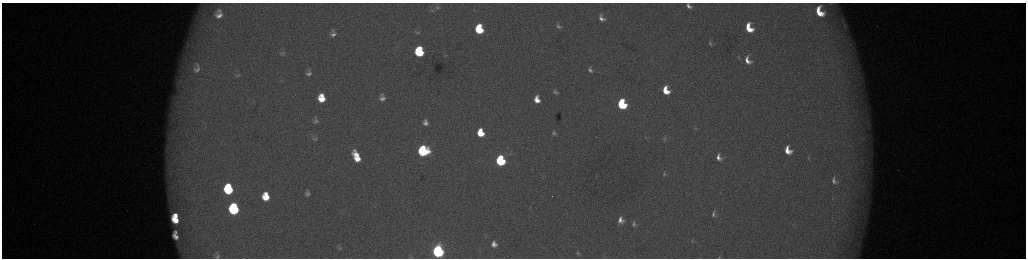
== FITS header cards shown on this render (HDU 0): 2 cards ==
NAXIS1  =                 2048 /fastest changing axis
NAXIS2  =                  512 /next to fastest changing axis

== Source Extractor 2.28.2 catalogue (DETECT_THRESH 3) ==
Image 2048 x 512 px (HDU 0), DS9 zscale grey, zoomed out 1/2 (1 PNG px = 2 x 2 image px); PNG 1028 x 260 px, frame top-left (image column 1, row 511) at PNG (2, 3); no overlay
Background 177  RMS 2.1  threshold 6.21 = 3 sigma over >= 5 px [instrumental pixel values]
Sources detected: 74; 5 cannot appear on this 1/2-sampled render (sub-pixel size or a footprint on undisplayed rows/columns) and are not listed; the other 69 listed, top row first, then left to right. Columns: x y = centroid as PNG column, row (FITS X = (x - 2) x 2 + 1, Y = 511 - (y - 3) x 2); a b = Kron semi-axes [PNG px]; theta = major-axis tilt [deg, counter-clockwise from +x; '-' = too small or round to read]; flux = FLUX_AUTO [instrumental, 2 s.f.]
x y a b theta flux
831 3 9 4 -6 1300
689 6 6 3 -49 1600
437 8 7 4 -6 690
432 10 6 3 16 430
819 12 12 8 -64 12000
219 14 8 6 84 3700
601 18 8 5 -64 2700
842 21 5 3 - 640
558 26 9 6 -52 1700
844 26 6 2 -39 550
749 28 9 6 -66 12000
479 29 8 6 -79 23000
333 31 7 6 - 1200
418 33 6 3 30 620
333 34 9 7 -6 2400
710 43 8 4 -74 1000
419 50 5 3 - 10000
282 53 8 5 15 1100
419 53 7 6 - 30000
445 56 4 2 - 230
739 58 6 3 -72 550
748 60 11 7 -66 4900
197 65 12 9 -55 3900
197 70 14 11 -26 5300
590 70 9 6 -64 2000
309 74 9 6 7 2000
238 75 6 4 33 710
666 90 8 5 -67 9800
555 92 8 6 -70 1600
321 98 8 7 - 11000
382 98 8 6 -80 2400
537 99 7 5 -74 5300
622 104 7 6 - 41000
315 120 7 5 -86 1500
425 123 6 5 - 2300
695 128 6 4 -56 620
480 133 7 5 -77 11000
554 133 7 5 -80 1100
645 137 5 3 - 440
315 139 6 4 41 700
664 139 8 6 87 1300
788 150 8 6 -64 6800
423 151 7 7 - 59000
356 155 10 4 -54 6100
719 157 8 6 -70 3000
808 158 6 3 -64 500
357 159 8 5 -31 6200
500 160 7 6 - 51000
664 174 7 5 -87 1000
834 181 6 4 -80 1600
228 189 8 7 - 35000
307 193 5 4 - 1400
266 196 9 7 -82 11000
234 209 8 7 - 62000
714 214 8 5 -85 1600
176 216 5 3 - 3700
175 220 7 5 -39 9300
621 220 8 7 - 3800
634 224 8 5 89 1400
176 232 4 2 - 980
176 236 7 4 -51 3000
692 240 6 3 75 580
494 244 6 5 - 3000
339 248 6 2 28 410
438 251 7 6 - 130000
217 253 5 5 - 760
577 253 3 2 - 540
217 256 9 6 -6 1400
719 257 3 2 - 260
At the frame edge (FLAGS 8, measured only in part): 4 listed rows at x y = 831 3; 689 6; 438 251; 719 257
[5 sub-pixel or undisplayed-footprint detections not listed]